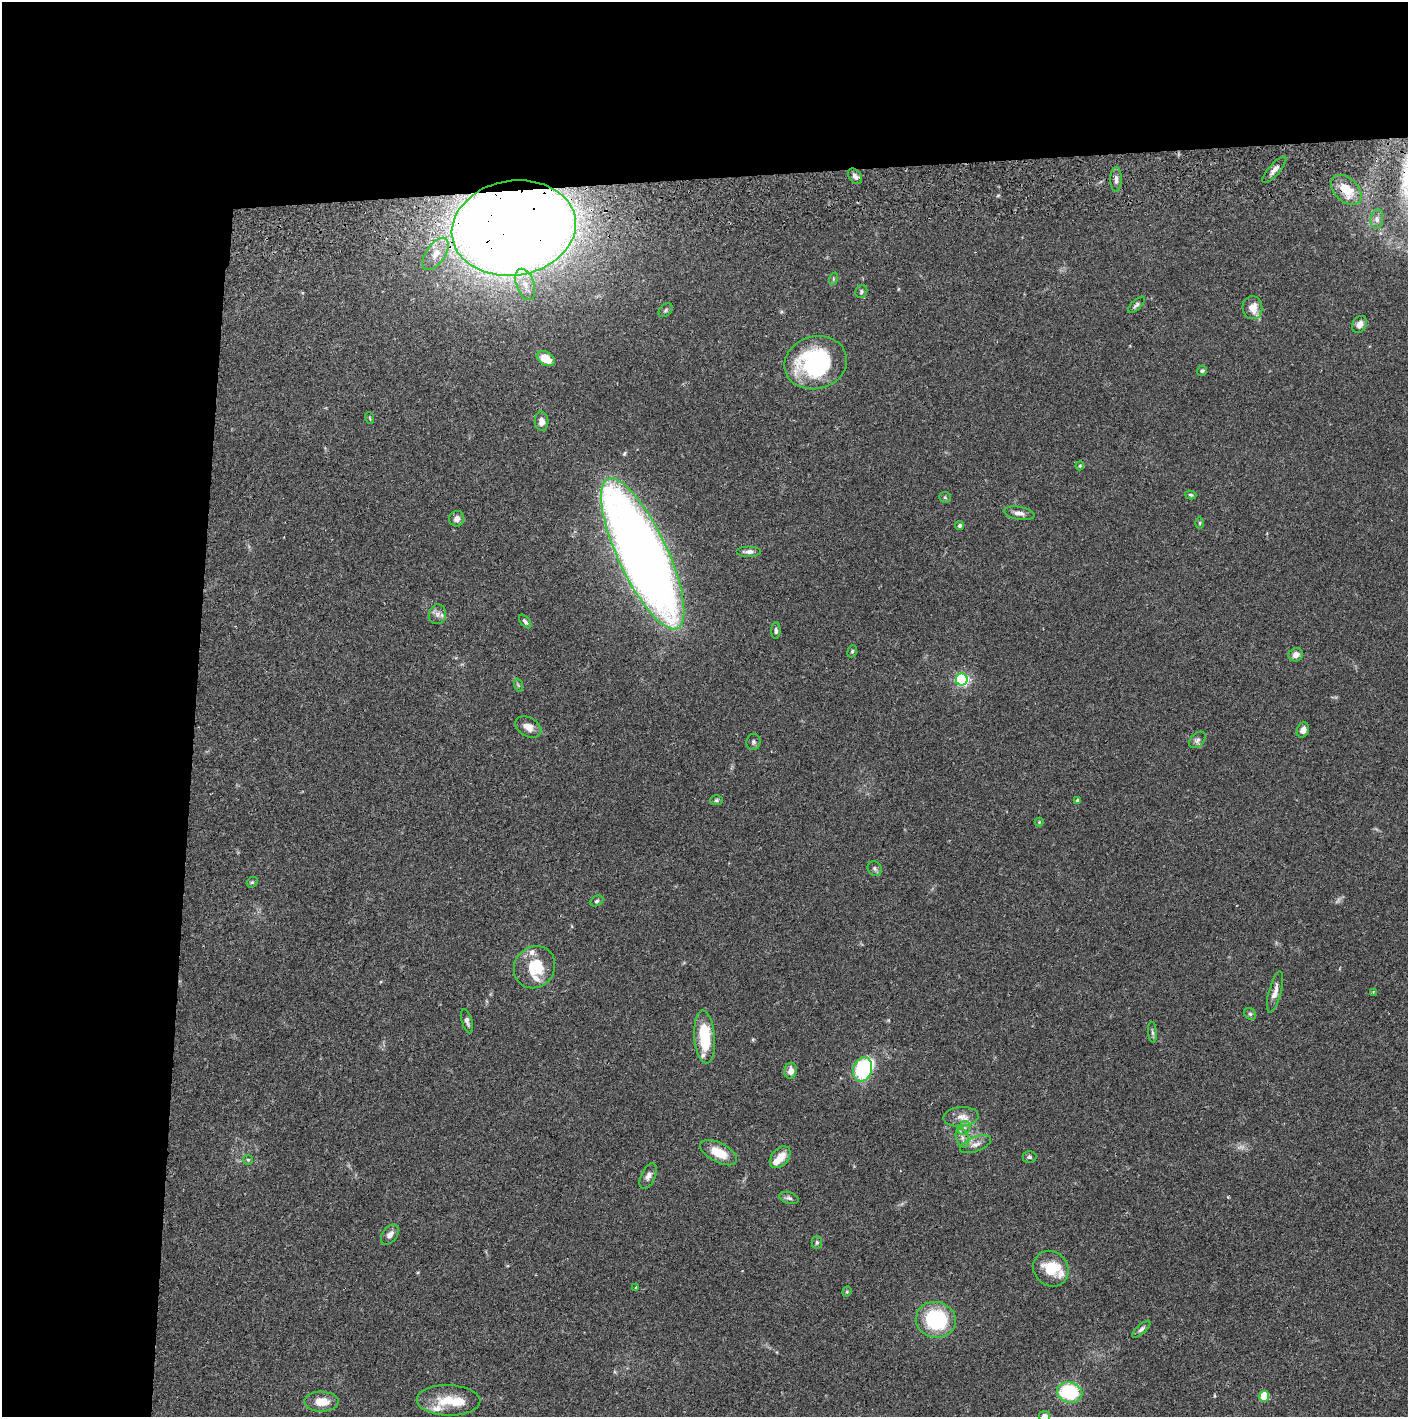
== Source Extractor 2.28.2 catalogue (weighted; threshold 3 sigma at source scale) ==
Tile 1 of 3 x 3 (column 1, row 1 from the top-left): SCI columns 4-1409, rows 2887-4301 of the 4228 x 4359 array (HDU 1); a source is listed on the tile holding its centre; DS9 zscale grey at full resolution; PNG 1410 x 1419 px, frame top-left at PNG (2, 2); each listed source drawn as its Kron ellipse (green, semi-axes under 4 px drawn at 4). Shown black and unused: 24% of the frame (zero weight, under 2 of 3 exposures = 3% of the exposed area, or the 3 px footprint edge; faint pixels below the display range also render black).
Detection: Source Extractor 2.28.2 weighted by HDU 2 'WHT'; one run over the whole footprint, this tile lists its part. Background 0.0678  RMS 0.0048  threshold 0.0218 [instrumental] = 3 sigma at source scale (4.5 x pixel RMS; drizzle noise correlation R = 1.50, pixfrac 1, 0.05/0.05 arcsec/px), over >= 5 px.
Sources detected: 86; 2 too faint to see at this stretch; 1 inside a brighter object's white glare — neither listed nor drawn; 7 inside a brighter listed object's ellipse — not listed separately; the other 76 listed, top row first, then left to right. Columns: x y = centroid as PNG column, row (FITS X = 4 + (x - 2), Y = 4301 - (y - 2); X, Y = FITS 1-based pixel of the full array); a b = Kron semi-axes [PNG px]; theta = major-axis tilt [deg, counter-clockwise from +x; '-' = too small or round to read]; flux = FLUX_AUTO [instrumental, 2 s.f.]
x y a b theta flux
1274 170 17 5 48 2.7
855 176 9 6 -50 1.7
1116 179 12 5 90 2.2
1346 190 18 11 -45 8.5
1377 219 10 6 82 1.7
514 228 62 47 9 1300
436 254 18 9 56 5.9
833 279 6 4 72 0.64
525 284 16 9 -71 4.9
861 292 6 5 - 0.91
1136 305 11 4 44 1.2
1252 308 11 10 - 5.9
665 310 8 5 43 0.99
1359 324 9 7 57 3.3
546 359 10 6 -32 7.1
816 363 31 26 15 59
1202 371 5 4 - 0.76
370 418 6 3 -71 0.43
542 421 9 7 -86 2.9
1080 466 4 3 - 0.54
1191 495 5 4 - 0.68
945 497 6 5 - 0.71
1019 513 15 6 -10 2.6
457 519 8 7 - 2.3
1200 523 6 4 90 0.55
960 526 4 4 - 1
749 552 12 5 0 2.5
643 554 82 24 -65 670
437 614 10 8 75 2.5
525 621 8 4 -50 1.3
776 631 8 4 -90 1.1
852 651 6 4 69 0.66
1296 655 7 6 - 2.6
962 679 6 6 - 75
518 685 7 4 -71 0.69
528 727 14 9 -30 4
1303 730 8 6 67 2.4
1197 740 10 6 44 1.6
753 742 8 7 - 1.2
716 800 6 5 - 0.78
1077 800 4 4 - 0.81
1039 822 4 4 - 0.43
875 869 7 6 - 1.2
252 882 6 4 41 0.62
597 901 7 5 27 0.94
534 967 22 20 51 18
1275 992 21 6 75 3.5
1373 992 4 3 - 0.48
1250 1014 6 5 - 0.8
467 1021 12 5 -74 1.7
1152 1032 10 4 -85 1.1
705 1037 26 10 -86 22
863 1069 12 9 74 47
791 1071 8 6 85 3.5
961 1117 17 10 4 4.6
964 1128 7 6 - 1.7
962 1138 10 6 -70 2.1
975 1144 16 7 20 2.9
719 1153 20 10 -27 9.6
780 1157 12 8 48 6.1
1029 1157 7 6 - 1
248 1160 5 4 - 0.6
648 1176 13 7 65 2.5
789 1198 10 5 -15 1.3
390 1235 11 7 52 2.7
817 1242 6 5 - 0.92
1051 1269 19 16 -48 13
636 1287 3 3 - 0.67
847 1292 5 4 - 0.58
936 1320 20 17 -14 38
1141 1329 11 4 42 1.4
1070 1392 13 10 -16 38
1264 1396 5 5 - 18
448 1400 32 15 -2 12
321 1402 17 10 -1 6.9
1044 1416 5 5 - 3.1
Overlapping masked pixels (flux is a lower limit): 2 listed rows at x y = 1346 190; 514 228
Isophote crosses this tile's border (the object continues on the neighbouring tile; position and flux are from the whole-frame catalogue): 1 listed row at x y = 1044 1416